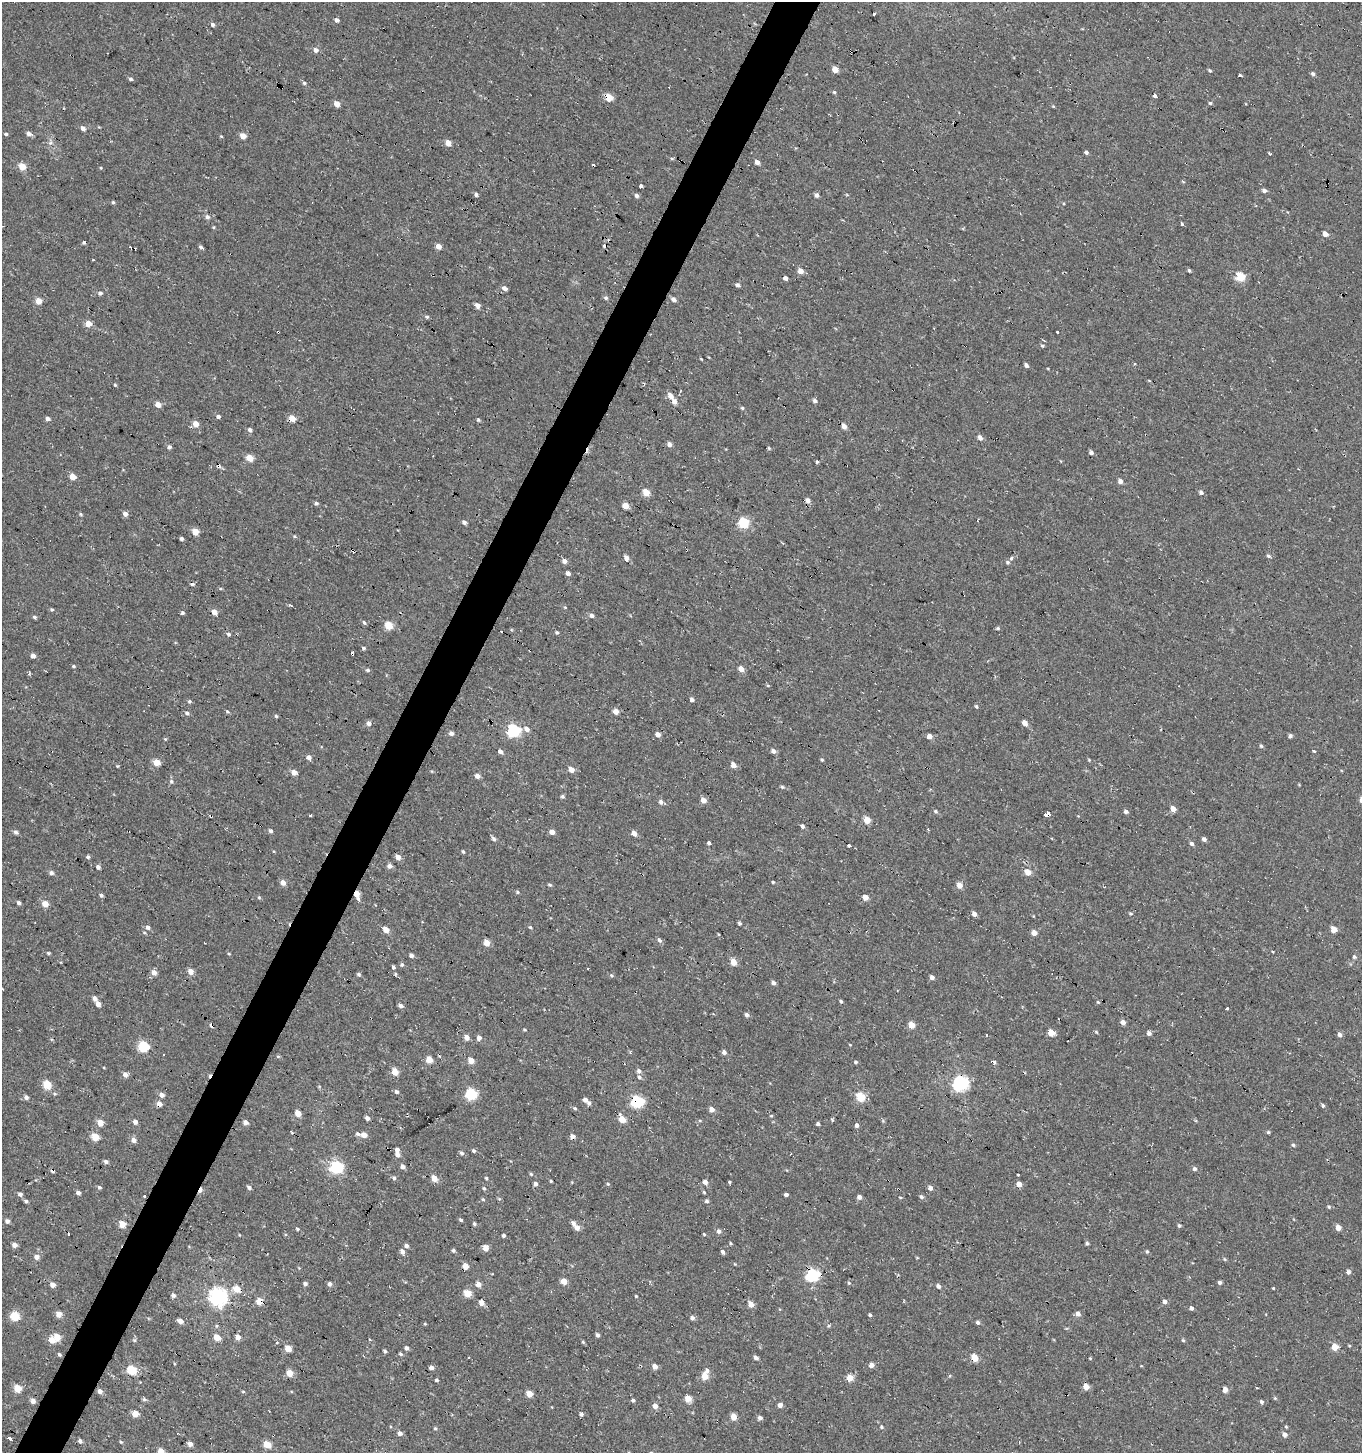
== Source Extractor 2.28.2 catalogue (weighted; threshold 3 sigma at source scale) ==
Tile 7 of 4 x 4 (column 3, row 2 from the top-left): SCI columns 2967-4326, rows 2907-4357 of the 5950 x 5842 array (HDU 1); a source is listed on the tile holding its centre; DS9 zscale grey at full resolution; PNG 1364 x 1455 px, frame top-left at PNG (2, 2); no overlay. Shown black and unused: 3% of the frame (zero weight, under 2 of 3 exposures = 3% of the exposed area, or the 3 px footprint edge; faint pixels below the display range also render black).
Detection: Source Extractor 2.28.2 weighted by HDU 2 'WHT'; one run over the whole footprint, this tile lists its part. Background 0.00441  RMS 0.005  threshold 0.0225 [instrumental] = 3 sigma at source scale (4.5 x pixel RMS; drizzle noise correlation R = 1.50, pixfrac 1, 0.0396/0.0396 arcsec/px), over >= 5 px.
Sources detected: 437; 23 cosmic-ray / hot-pixel residue — not listed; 1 inside a brighter listed object's ellipse — not listed separately; the other 413 listed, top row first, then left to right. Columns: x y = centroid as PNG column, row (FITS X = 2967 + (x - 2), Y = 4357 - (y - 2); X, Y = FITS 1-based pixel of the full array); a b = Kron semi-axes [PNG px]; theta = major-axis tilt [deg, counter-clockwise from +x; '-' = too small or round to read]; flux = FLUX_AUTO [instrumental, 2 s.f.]
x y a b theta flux
874 14 3 3 - 5.2
336 20 4 4 - 1.9
213 24 5 5 - 1.3
315 50 5 5 - 2.3
835 70 4 4 - 4.9
1210 70 5 4 - 0.68
1313 74 5 4 - 1.1
1240 75 4 2 - 0.96
131 79 5 4 - 1
304 83 5 4 - 1
834 92 4 4 - 0.67
1155 96 3 3 - 3.4
608 97 5 4 - 9.5
1210 103 4 4 - 0.71
337 104 5 4 - 5.5
83 128 5 5 - 2.1
6 134 4 4 - 0.91
28 134 6 5 - 2
221 136 4 3 - 0.45
243 136 4 4 - 5.8
448 143 5 4 - 4.9
1086 152 4 4 - 1.3
1270 154 3 3 - 1.7
757 162 4 4 - 2.7
22 166 5 4 - 10
101 168 4 3 - 0.41
641 186 3 3 - 2.9
1264 191 5 4 - 1.5
476 194 4 4 - 1.3
636 195 5 4 - 1.5
817 195 5 4 - 1.7
113 202 4 4 - 0.61
207 217 5 5 - 1.6
1182 224 3 3 - 4.5
213 227 4 4 - 0.48
1325 234 5 4 - 3.1
84 243 4 4 - 0.7
438 246 4 4 - 4.2
200 247 5 4 - 1
1189 270 4 3 - 0.74
801 271 5 4 - 4.5
1240 277 5 5 - 21
785 278 4 4 - 6.9
737 285 5 4 - 1.2
504 288 5 4 - 2.1
100 293 5 4 - 1.3
606 298 5 5 - 1.1
674 299 5 4 - 2
38 301 4 4 - 7.4
477 306 4 4 - 3.6
427 317 5 4 - 0.87
88 324 4 4 - 7.2
278 332 3 2 - 1
1057 332 3 3 - 2.6
1042 346 5 4 - 0.64
701 359 4 3 - 0.41
1026 365 5 4 - 1.2
115 385 3 3 - 0.59
670 396 5 4 - 4.1
815 401 5 4 - 1.3
674 402 5 4 - 2.9
158 404 4 4 - 4.6
742 408 5 4 - 0.69
218 417 4 4 - 1.3
47 419 4 4 - 1.8
292 419 4 4 - 9.2
478 419 4 4 - 0.68
196 424 5 5 - 4.9
844 426 4 4 - 3.4
250 430 4 4 - 1.9
980 438 6 4 -55 2.2
669 444 4 4 - 2.7
169 447 4 4 - 1.5
769 448 4 3 - 0.6
1091 452 4 4 - 1.6
249 458 5 4 - 9.7
817 461 4 3 - 3.4
72 476 4 4 - 7.5
1120 481 4 4 - 2.8
646 492 5 4 - 8.6
1201 492 5 4 - 1.5
808 501 5 4 - 2.8
316 503 5 4 - 1.1
625 506 4 4 - 6.9
81 514 5 4 - 0.61
125 514 4 4 - 2.6
464 522 4 4 - 1.8
743 523 5 5 - 36
195 532 5 4 - 8.7
294 536 4 4 - 0.54
181 539 4 3 - 1.2
1268 556 6 4 -42 0.98
626 558 5 4 - 2.7
1011 558 5 4 - 0.94
564 561 4 4 - 2.5
1007 562 5 5 - 0.83
568 573 5 4 - 1.6
192 584 6 3 1 0.81
291 605 4 3 - 0.77
565 607 4 3 - 0.46
52 609 4 4 - 0.75
214 612 4 4 - 5.4
182 613 4 4 - 0.88
592 615 6 5 - 1.3
34 617 4 4 - 0.94
364 622 6 4 -61 0.83
388 625 5 4 - 14
998 628 5 4 - 0.57
557 632 5 4 - 0.71
229 634 5 5 - 1
363 648 4 3 - 0.94
33 656 4 4 - 2.1
73 666 4 3 - 0.67
741 669 5 5 - 4.3
367 670 5 4 - 0.93
692 700 4 4 - 1.9
190 701 5 5 - 0.77
976 706 5 3 - 0.68
227 711 5 3 - 0.69
616 711 4 4 - 4.8
187 713 6 5 - 1.3
276 716 4 4 - 0.67
368 723 6 5 - 1.6
1025 723 5 4 - 3.4
527 729 7 5 -35 2.5
514 731 6 6 - 71
451 733 5 5 - 1.7
658 735 5 5 - 2.5
929 736 4 4 - 3.6
1290 736 5 4 - 1.1
165 739 4 3 - 0.48
1261 746 5 5 - 0.68
499 751 4 3 - 5.6
773 751 5 4 - 2.1
1314 751 3 3 - 3
309 757 5 4 - 2.4
822 760 5 4 - 0.63
1089 760 4 4 - 0.44
156 762 5 4 - 8.8
733 765 4 4 - 4.8
572 770 5 4 - 4.5
294 772 5 4 - 4
477 776 4 4 - 3.1
171 781 6 6 - 1
1299 785 5 3 - 0.37
782 787 5 4 - 0.68
562 796 5 5 - 0.79
703 800 5 4 - 4.1
661 802 6 5 - 1.8
1173 809 5 4 - 4.1
935 811 5 5 - 0.87
1126 812 4 4 - 1.9
1048 814 5 3 - 57
310 815 3 2 - 0.9
867 820 5 4 - 7.4
803 826 3 3 - 7.9
270 831 5 4 - 1.1
15 832 6 4 -6 1.3
552 832 4 4 - 3.2
634 833 4 4 - 4.5
494 839 6 5 - 1.3
1204 839 4 4 - 1.6
709 843 4 3 - 4.3
1192 844 5 4 - 1.2
849 846 3 3 - 7
463 852 5 3 - 0.61
88 857 5 4 - 0.99
398 857 5 5 - 3.2
389 866 5 5 - 2
98 867 4 4 - 1.7
1028 872 5 5 - 5.3
51 873 6 5 - 1.4
283 882 5 4 - 3.3
773 882 3 3 - 0.58
550 885 5 4 - 0.75
959 885 5 5 - 4.4
517 892 5 5 - 0.76
357 894 4 4 - 7.7
101 895 5 4 - 0.98
259 897 5 4 - 0.59
865 897 4 4 - 4.5
358 899 5 4 - 1.5
19 903 5 4 - 0.99
45 904 5 4 - 6.3
1131 913 6 3 -18 0.59
974 914 5 4 - 2.9
739 923 5 4 - 0.75
148 927 6 5 - 1.5
530 927 4 4 - 0.58
1333 929 5 4 - 6.8
386 930 5 4 - 6
1034 933 4 4 - 3.9
659 940 6 4 -56 1.3
487 943 5 4 - 6.7
48 953 4 4 - 0.59
411 955 4 4 - 1.8
1354 957 6 5 - 0.95
733 962 5 4 - 7.9
402 965 5 5 - 0.89
393 967 3 3 - 6.1
588 968 3 2 - 0.55
190 971 5 5 - 4.1
154 972 6 5 - 3.2
359 974 5 5 - 0.79
395 974 5 3 - 0.5
612 975 6 4 -86 0.71
932 977 5 4 - 1.9
773 983 5 4 - 1.7
2 989 4 3 - 2.5
95 998 5 5 - 2
841 1001 4 3 - 0.74
1098 1002 5 3 - 0.5
98 1004 4 4 - 3.5
401 1006 5 4 - 1.5
1227 1008 3 3 - 2.1
747 1015 5 5 - 1.4
1123 1022 4 4 - 3
911 1025 5 4 - 8.8
524 1030 5 3 - 0.5
1096 1032 5 4 - 0.54
1051 1033 5 4 - 9.2
1149 1033 5 4 - 1.8
1340 1035 5 4 - 2.1
467 1037 5 4 - 3.2
479 1038 5 5 - 2
850 1045 4 3 - 0.37
143 1046 5 5 - 42
724 1052 5 4 - 1.9
164 1055 3 2 - 0.77
278 1056 6 4 -1 0.57
429 1060 5 4 - 9.2
471 1061 4 4 - 7.1
856 1062 4 4 - 0.83
639 1071 5 5 - 1.5
395 1072 5 4 - 9.7
125 1074 5 5 - 2.6
639 1077 6 5 - 1.1
960 1083 6 6 - 130
47 1085 5 5 - 18
396 1092 5 4 - 1.2
471 1094 6 5 - 48
161 1095 4 4 - 3
26 1097 5 4 - 1.8
860 1097 5 5 - 23
585 1100 6 5 - 2.4
637 1102 6 5 - 60
159 1104 4 4 - 3.9
1323 1105 5 4 - 1
575 1108 4 4 - 0.76
712 1109 5 4 - 3.3
298 1113 5 4 - 8.3
771 1116 4 4 - 0.46
367 1118 4 4 - 1.9
622 1119 5 4 - 8.8
832 1120 5 4 - 0.62
700 1121 5 3 - 0.47
135 1122 4 4 - 2.7
246 1122 4 4 - 2.4
100 1123 4 4 - 7.3
818 1124 4 3 - 1.2
857 1125 5 4 - 1.4
1268 1132 4 4 - 0.64
358 1134 6 5 - 1.2
364 1135 5 4 - 3.9
572 1136 4 4 - 3.1
95 1137 5 4 - 14
133 1140 5 5 - 2.8
1293 1145 5 4 - 0.82
397 1150 4 4 - 1.6
474 1151 5 4 - 0.83
462 1153 5 5 - 1.1
398 1155 5 4 - 2.3
106 1161 5 4 - 1.6
337 1167 6 6 - 75
403 1167 4 4 - 2.1
1195 1169 5 5 - 1.3
531 1174 4 4 - 0.66
394 1178 6 4 -16 0.91
434 1178 5 4 - 6.5
486 1178 4 3 - 0.63
551 1181 3 2 - 0.52
705 1182 4 4 - 2.8
729 1182 3 3 - 2.5
536 1184 5 4 - 1.5
608 1184 4 4 - 0.56
1019 1184 4 4 - 4.6
99 1187 5 4 - 0.88
249 1187 5 4 - 1.2
484 1188 5 4 - 0.62
930 1188 5 4 - 2.1
704 1192 4 3 - 0.57
78 1193 4 4 - 1.9
20 1194 5 5 - 1.6
786 1195 4 3 - 1.4
144 1196 3 3 - 2.4
859 1197 4 4 - 2.3
900 1197 4 2 - 0.4
921 1197 5 5 - 1.1
483 1199 5 4 - 0.59
26 1201 4 4 - 1
707 1201 5 5 - 1
1329 1207 5 4 - 0.68
461 1220 5 4 - 0.73
7 1221 5 5 - 1.7
573 1223 5 4 - 1.8
122 1224 5 4 - 9.8
474 1224 4 3 - 0.77
1179 1226 4 4 - 0.87
577 1228 5 5 - 3.3
1338 1228 5 4 - 4.2
297 1229 5 3 - 0.63
719 1231 5 5 - 1.6
704 1234 3 3 - 0.64
504 1235 4 4 - 1
731 1243 4 3 - 0.57
1087 1243 4 4 - 0.95
14 1245 4 4 - 3.5
406 1246 4 4 - 1.7
486 1248 5 5 - 4.5
453 1250 4 4 - 0.93
402 1251 5 4 - 2.3
723 1252 5 4 - 1.4
1147 1252 5 4 - 0.66
36 1257 4 4 - 3.8
1224 1259 5 3 - 0.54
465 1266 4 4 - 6.6
1348 1272 5 4 - 1.4
812 1275 6 6 - 78
564 1281 4 4 - 6.3
1220 1282 4 4 - 1.1
849 1283 5 4 - 0.76
305 1284 4 4 - 1.4
330 1284 5 4 - 1.6
478 1284 5 5 - 3.4
52 1285 4 4 - 3.9
938 1286 5 4 - 1.8
1273 1288 3 2 - 0.41
237 1289 5 5 - 8.1
467 1293 5 5 - 11
173 1295 5 5 - 1.2
636 1296 3 3 - 0.47
218 1297 7 7 - 200
259 1301 5 4 - 9
1165 1301 4 4 - 2.1
481 1303 5 4 - 3.9
751 1304 5 4 - 6.2
1191 1308 4 4 - 1.5
59 1314 4 4 - 5.6
1078 1314 5 4 - 2.4
870 1315 5 4 - 0.71
14 1316 5 5 - 22
692 1318 5 5 - 1.4
180 1321 5 4 - 3.2
978 1322 5 4 - 1.3
425 1324 4 4 - 0.46
597 1335 5 4 - 1.2
57 1337 5 4 - 8.8
217 1337 5 4 - 7.4
238 1337 6 5 - 2.9
52 1340 6 5 - 4.4
134 1340 6 5 - 0.79
370 1340 3 3 - 0.72
1183 1340 5 4 - 0.61
583 1342 5 4 - 0.57
1335 1347 5 4 - 9.2
406 1348 4 4 - 1.6
288 1349 5 4 - 8.2
385 1351 4 3 - 0.96
59 1354 4 4 - 0.81
400 1354 5 3 - 0.77
469 1357 3 2 - 0.52
756 1358 4 4 - 2
975 1358 5 4 - 12
1090 1358 5 3 - 0.41
871 1365 4 4 - 3.4
655 1366 4 4 - 3.4
431 1368 4 4 - 2.2
131 1370 5 5 - 25
707 1370 5 5 - 1.4
290 1373 5 4 - 8.4
705 1376 5 4 - 9.8
850 1378 5 4 - 9
437 1380 3 3 - 0.97
1086 1387 4 4 - 5.5
17 1388 5 4 - 14
1257 1388 3 2 - 0.7
1225 1390 4 4 - 4.4
100 1391 5 5 - 2.5
243 1392 5 3 - 0.53
529 1394 5 4 - 6.9
1275 1398 5 4 - 0.55
144 1399 5 5 - 1
688 1399 5 4 - 10
633 1400 4 3 - 0.92
33 1401 4 4 - 3
1261 1402 5 4 - 1.1
780 1405 4 4 - 2.6
655 1406 5 5 - 3
135 1414 5 4 - 7.5
581 1414 4 4 - 1.1
734 1417 5 4 - 7.6
760 1418 5 4 - 1.6
881 1427 5 4 - 0.84
1286 1427 4 4 - 0.54
435 1428 4 4 - 0.61
400 1433 5 4 - 2.5
1284 1434 6 5 - 2.2
10 1439 3 3 - 21
80 1441 5 4 - 1.5
121 1442 4 4 - 0.59
190 1444 4 4 - 3.2
267 1445 5 4 - 10
161 1451 5 4 - 8.8
Overlapping masked pixels (flux is a lower limit): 11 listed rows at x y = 608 97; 278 332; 292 419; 1048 814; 357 894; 1051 1033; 637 1102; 159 1104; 144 1196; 812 1275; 259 1301
Isophote crosses this tile's border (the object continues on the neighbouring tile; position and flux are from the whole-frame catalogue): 2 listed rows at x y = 2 989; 161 1451